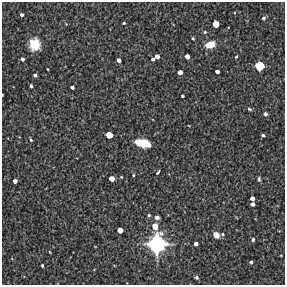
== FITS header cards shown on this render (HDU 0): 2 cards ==
NAXIS1  =                  283 /Length X axis
NAXIS2  =                  283 /Length Y axis

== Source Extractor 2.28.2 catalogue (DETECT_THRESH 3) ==
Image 283 x 283 px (HDU 0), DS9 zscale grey, 1 PNG px = 1 image px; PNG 287 x 287 px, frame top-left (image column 1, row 283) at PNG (2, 2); no overlay
Background 2750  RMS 400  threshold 1210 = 3 sigma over >= 5 px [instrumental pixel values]
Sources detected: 50; all 50 listed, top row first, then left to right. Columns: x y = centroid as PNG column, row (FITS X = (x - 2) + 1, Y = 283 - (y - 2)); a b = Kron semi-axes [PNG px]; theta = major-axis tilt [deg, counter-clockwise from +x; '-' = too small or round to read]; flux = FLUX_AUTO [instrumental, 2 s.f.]
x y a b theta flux
22 15 3 3 - 6.1e+04
264 18 5 5 - 5.4e+04
124 23 3 3 - 3.5e+04
216 24 5 5 - 2.5e+05
205 32 5 4 - 3.9e+04
193 38 4 3 - 3.4e+04
35 44 11 10 - 5.8e+05
210 44 10 7 17 3.7e+05
157 56 5 4 - 1.2e+05
187 56 5 4 - 1.3e+05
236 57 5 3 - 3.0e+04
22 59 4 4 - 6.6e+04
153 59 4 3 - 5.5e+04
119 60 4 4 - 9.8e+04
259 66 8 8 - 5.3e+05
48 69 3 2 - 2.3e+04
217 71 4 3 - 8.5e+04
180 72 4 4 - 1.3e+05
35 75 4 3 - 6.5e+04
31 86 4 3 - 4.7e+04
72 87 4 3 - 6.6e+04
2 95 3 2 - 2.2e+04
182 96 3 3 - 4.5e+04
249 109 6 4 -20 4.6e+04
265 114 5 4 - 7.2e+04
109 135 6 5 - 2.7e+05
263 135 4 3 - 5.3e+04
31 140 5 3 - 3.3e+04
143 143 14 7 -14 7.5e+05
158 172 5 2 - 4.3e+04
133 175 4 3 - 2.6e+04
121 177 3 3 - 2.3e+04
112 178 5 4 - 1.6e+05
259 179 7 4 85 5.2e+04
15 181 4 4 - 1.0e+05
252 198 4 4 - 1.1e+05
252 204 4 4 - 9.0e+04
149 215 4 4 - 4.3e+04
157 217 6 5 - 9.8e+04
155 226 8 7 - 2.6e+05
120 230 5 4 - 1.7e+05
222 234 5 4 - 4.0e+04
216 235 7 6 - 2.0e+05
253 239 5 4 - 4.5e+04
196 243 4 4 - 8.6e+04
157 244 19 18 - 2.1e+06
50 252 3 2 - 1.6e+04
251 262 4 3 - 5.8e+04
42 265 3 3 - 3.7e+04
197 277 5 4 - 5.3e+04
At the frame edge (FLAGS 8, measured only in part): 1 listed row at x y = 2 95